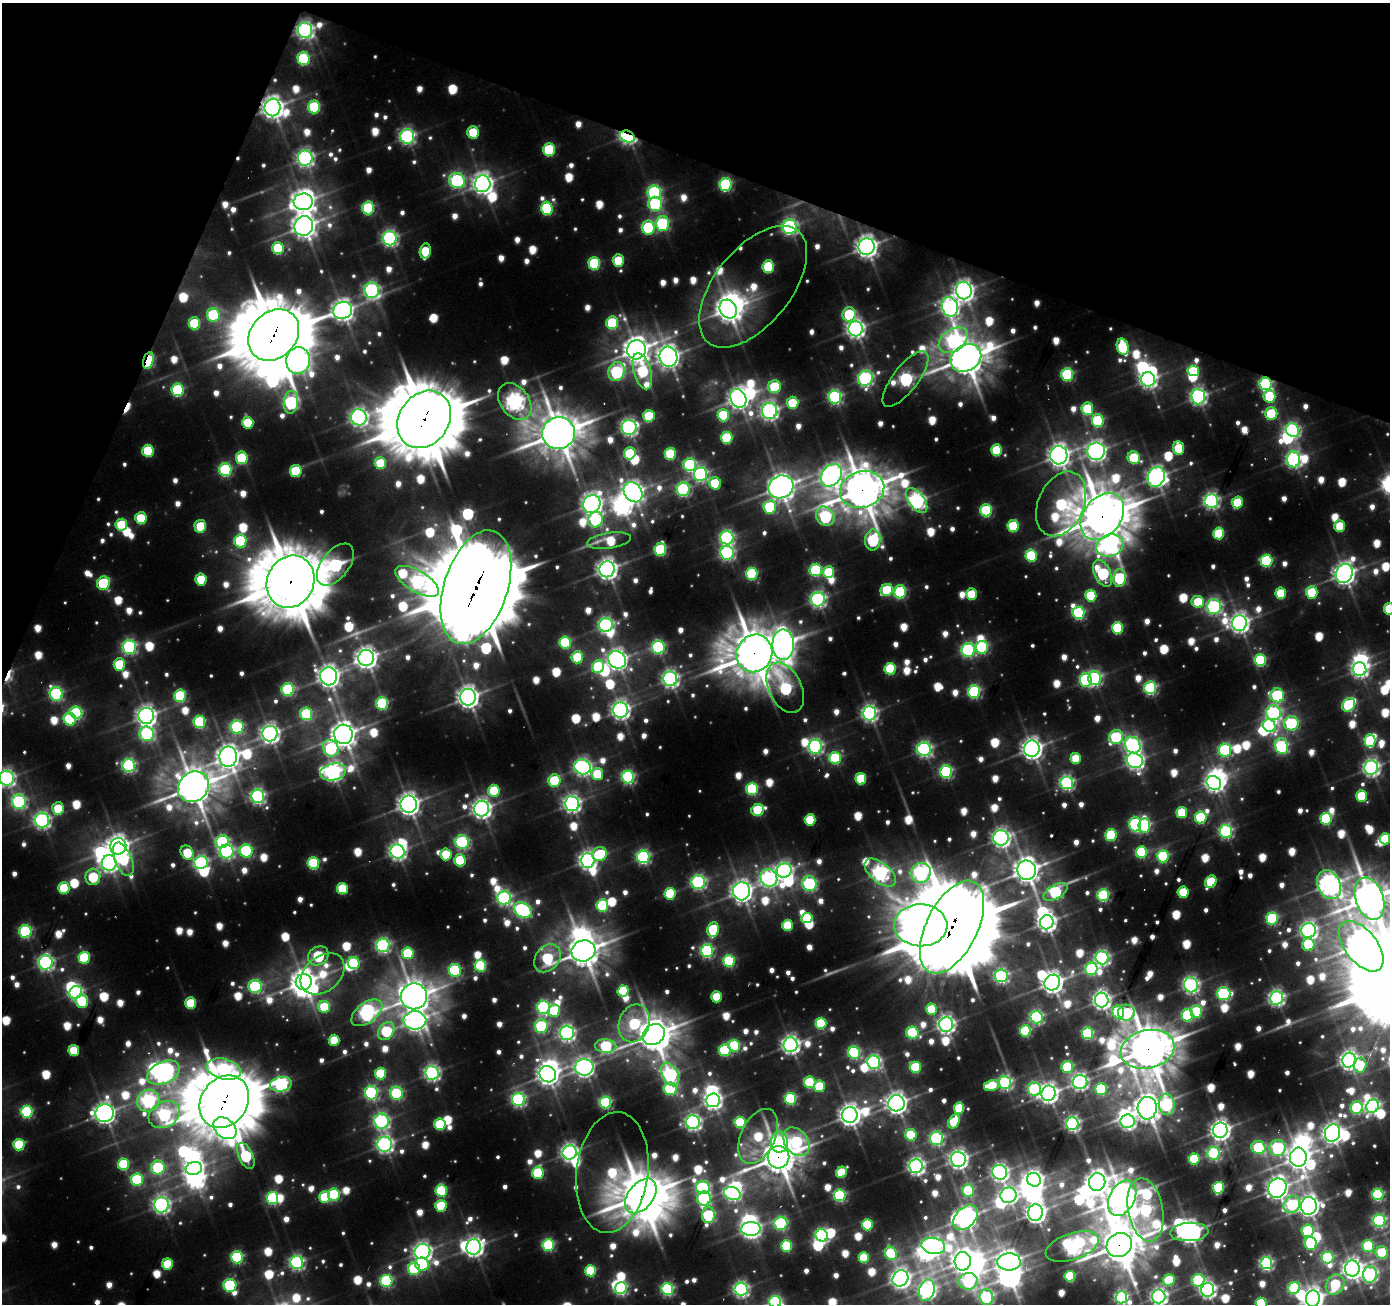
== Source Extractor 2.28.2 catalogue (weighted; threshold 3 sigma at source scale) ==
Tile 2 of 4 x 4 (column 2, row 1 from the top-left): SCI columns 1393-2780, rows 4180-5481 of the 5556 x 5688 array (HDU 1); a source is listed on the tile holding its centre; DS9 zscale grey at full resolution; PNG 1392 x 1306 px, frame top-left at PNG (2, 3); each listed source drawn as its Kron ellipse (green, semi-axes under 4 px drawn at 4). Shown black and unused: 19% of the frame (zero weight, under 3 of 6 exposures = <1% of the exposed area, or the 3 px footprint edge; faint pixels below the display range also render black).
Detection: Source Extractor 2.28.2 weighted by HDU 2 'WHT'; one run over the whole footprint, this tile lists its part. Background 0.0319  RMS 0.011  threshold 0.0451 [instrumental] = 3 sigma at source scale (4.09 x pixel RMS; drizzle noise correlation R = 1.36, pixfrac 0.8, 0.0396/0.0396 arcsec/px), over >= 5 px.
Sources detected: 1271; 23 too faint to see at this stretch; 64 inside a brighter object's white glare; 1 cosmic-ray / hot-pixel residue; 2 long thin detections or spike segments (spike, bleed or trail) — neither listed nor drawn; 14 inside a brighter listed object's ellipse — not listed separately; of the other 1167, all 500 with FLUX_AUTO >= 66.4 (the completeness limit of this list) listed and drawn (667 fainter detections not listed), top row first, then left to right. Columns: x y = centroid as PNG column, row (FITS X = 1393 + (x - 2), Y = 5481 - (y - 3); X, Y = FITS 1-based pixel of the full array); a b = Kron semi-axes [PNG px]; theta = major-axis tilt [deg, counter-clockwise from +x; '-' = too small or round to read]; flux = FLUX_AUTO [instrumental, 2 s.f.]
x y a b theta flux
305 30 8 7 - 650
303 58 6 6 - 180
273 107 9 8 - 1200
314 107 6 6 - 150
473 132 6 5 - 85
407 136 7 7 - 460
627 137 8 5 -24 530
549 150 6 6 - 140
305 158 7 7 - 630
457 180 8 7 - 350
483 184 8 8 - 1000
725 184 6 6 - 240
654 192 7 6 - 290
303 202 9 8 - 1200
655 204 7 7 - 210
368 208 6 6 - 170
547 208 6 6 - 170
662 224 7 6 - 250
304 226 10 9 - 1400
648 227 7 6 - 180
790 227 7 7 - 490
390 238 7 7 - 480
866 247 8 8 - 1200
278 248 6 5 - 110
425 251 7 5 81 66
618 261 6 5 - 75
594 263 6 6 - 150
768 266 6 5 - 130
753 287 72 38 51 120
372 290 8 7 - 470
964 291 9 8 - 940
950 307 10 8 -71 700
728 309 10 8 -57 1600
343 310 9 8 - 1100
849 314 7 6 - 140
213 315 7 6 - 150
194 323 6 6 - 110
612 323 6 6 - 130
855 329 7 7 - 760
274 335 28 23 46 13000
953 340 16 11 35 360
1123 347 8 5 -75 140
636 350 10 9 - 1700
668 357 10 9 - 1200
966 358 16 13 32 3400
148 360 8 5 74 170
298 361 13 12 - 860
616 371 10 8 72 250
642 371 19 8 -74 130
1193 371 6 5 - 120
1067 374 6 6 - 220
865 378 8 7 - 440
905 379 34 12 52 360
1148 379 7 7 - 630
1265 384 6 6 - 310
775 387 6 6 - 110
178 390 6 6 - 200
1269 396 6 6 - 99
835 397 7 6 - 340
1198 397 7 7 - 580
738 398 10 7 -61 990
515 401 20 14 -54 770
291 402 11 7 83 280
792 403 6 6 - 74
1087 409 6 6 - 92
769 411 8 7 - 660
1271 414 6 6 - 110
723 415 6 6 - 130
649 416 6 5 - 96
359 417 8 8 - 660
424 419 30 25 55 15000
1098 421 6 6 - 190
248 423 6 5 - 77
629 427 7 7 - 560
1292 430 7 6 - 370
559 433 16 16 - 4100
727 438 6 5 - 120
1178 448 7 5 -83 76
997 450 6 5 - 100
148 451 6 5 - 110
1096 451 9 8 - 830
630 453 6 5 - 97
670 454 6 5 - 98
1059 455 9 8 - 1100
242 458 6 6 - 110
1134 458 6 6 - 97
1294 459 8 6 87 530
380 463 6 5 - 72
690 465 6 6 - 210
225 470 6 6 - 240
296 471 6 6 - 99
700 474 7 6 - 390
831 475 12 9 52 820
1156 477 10 8 66 950
715 483 6 6 - 96
781 487 13 11 27 1900
683 489 7 6 - 310
862 490 22 18 17 4600
633 492 11 8 -53 1100
917 500 14 8 -54 640
1211 501 7 6 - 500
1237 502 6 5 - 75
592 504 9 8 - 910
1061 504 34 23 66 240
770 507 6 6 - 160
986 510 6 5 - 180
825 516 10 8 -54 260
1102 517 26 18 51 7000
141 518 6 5 - 87
595 519 8 7 - 180
121 525 6 6 - 100
200 526 6 6 - 72
1013 526 6 5 - 100
1340 526 6 5 - 68
1219 533 6 5 - 93
727 538 7 6 - 390
873 540 10 7 85 240
240 541 6 6 - 180
609 541 22 8 8 68
1110 545 14 10 18 450
660 549 6 6 - 190
727 553 7 6 - 390
1031 555 6 5 - 140
1266 561 6 6 - 180
335 565 24 13 52 330
607 569 8 7 - 1000
816 570 6 6 - 180
829 572 6 5 - 100
1102 573 14 8 -64 240
1344 573 10 8 63 1100
752 574 6 5 - 180
1119 578 9 6 86 180
201 579 6 5 - 76
417 581 24 10 -31 460
291 582 27 23 64 12000
103 583 7 6 - 160
476 587 59 32 72 33000
887 590 6 6 - 100
900 592 6 6 - 190
1312 592 6 5 - 100
1281 593 5 5 - 87
971 594 6 5 - 74
1091 596 6 5 - 100
818 599 7 6 - 490
1198 602 6 6 - 82
1214 607 7 7 - 400
1389 609 5 5 - 99
1078 613 6 6 - 240
1239 623 8 7 - 890
606 625 7 6 - 460
1117 628 6 5 - 140
565 642 6 6 - 170
783 645 15 11 90 1300
129 647 7 6 - 380
658 647 6 6 - 270
982 647 6 6 - 200
968 650 7 6 - 350
754 653 19 17 62 5900
577 657 6 5 - 78
366 658 8 8 - 1000
617 660 9 8 - 920
1260 660 6 6 - 170
119 665 6 6 - 100
598 666 6 6 - 140
890 669 6 5 - 130
1359 669 7 6 - 580
329 676 9 8 - 1200
1095 678 7 6 - 370
670 679 7 7 - 580
1086 680 6 6 - 250
785 688 27 16 -64 280
1150 688 6 6 - 290
288 689 6 6 - 220
974 692 6 6 - 250
56 694 7 6 - 310
1277 695 7 7 - 210
180 696 6 6 - 140
468 697 8 8 - 1100
382 703 6 6 - 210
1349 705 7 6 - 230
620 710 8 7 - 790
76 713 6 6 - 210
869 713 7 6 - 530
1274 713 7 7 - 410
306 714 6 6 - 150
146 716 8 8 - 950
70 719 6 6 - 160
199 722 6 6 - 180
1291 723 7 7 - 240
1269 726 6 6 - 270
237 727 7 6 - 240
147 734 7 7 - 320
270 734 8 7 - 850
343 734 10 9 - 1600
1116 737 7 7 - 190
1370 741 6 5 - 130
1133 745 9 7 -54 470
815 746 7 6 - 460
1282 746 8 6 -72 300
331 748 8 7 - 180
924 749 7 6 - 480
1032 749 8 8 - 1100
1225 750 6 6 - 270
228 757 10 9 - 1400
835 758 6 6 - 180
1076 758 5 5 - 68
1135 761 8 7 - 680
129 765 6 6 - 340
582 767 8 7 - 620
1371 768 7 7 - 620
333 772 13 8 12 720
946 772 6 6 - 290
597 774 6 6 - 67
628 777 6 6 - 310
7 778 7 7 - 620
861 779 6 5 - 87
554 781 6 6 - 110
1067 783 6 6 - 410
1214 783 7 6 - 630
193 787 16 14 43 3500
752 789 6 5 - 190
494 791 6 5 - 90
258 796 7 6 - 450
1361 796 6 5 - 86
19 802 7 7 - 340
409 804 8 8 - 1200
572 804 7 7 - 660
58 808 6 6 - 66
482 809 8 7 - 920
758 810 6 6 - 120
1182 812 5 5 - 77
1201 817 6 5 - 170
1326 819 6 5 - 190
42 820 7 7 - 560
810 820 5 5 - 85
1135 824 7 5 -89 210
1144 825 7 6 - 260
1226 831 6 6 - 350
1111 835 6 6 - 130
1001 838 8 7 - 720
1385 839 5 5 - 95
222 842 7 6 - 220
462 842 7 6 - 290
118 846 8 8 - 1200
227 851 7 7 - 360
246 851 6 6 - 220
398 851 7 6 - 620
1141 852 6 5 - 160
187 853 7 6 - 70
446 854 6 5 - 72
600 854 7 6 - 95
1163 856 6 5 - 190
643 857 6 6 - 370
123 859 18 8 -68 100
460 860 6 5 - 110
587 860 7 7 - 670
109 863 8 7 - 680
201 863 7 6 - 350
313 863 6 5 - 170
1027 870 10 9 - 1600
784 871 8 7 - 570
880 873 18 9 -40 590
921 873 10 9 - 460
93 877 8 7 - 93
769 878 9 8 - 530
698 882 7 7 - 410
1211 882 6 5 - 100
809 884 7 7 - 330
1329 885 15 11 -63 1100
64 888 6 5 - 88
342 888 6 5 - 88
742 891 9 8 - 1100
1055 892 13 6 30 220
1183 892 6 5 - 67
670 894 6 5 - 120
1103 895 6 5 - 230
504 898 7 6 - 430
1370 899 22 14 -71 2800
602 905 6 6 - 160
523 910 9 7 -34 400
807 918 6 5 - 72
1272 918 6 5 - 210
1047 922 7 6 - 880
787 925 5 5 - 82
921 925 26 21 -1 640
952 927 50 25 63 30000
713 930 7 5 80 120
25 931 6 6 - 240
1309 931 7 7 - 650
383 945 6 6 - 390
1308 945 6 6 - 97
1361 946 30 16 -51 2400
583 951 12 10 18 2600
707 951 6 6 - 310
408 953 6 5 - 110
318 956 11 9 34 160
84 958 6 5 - 120
547 958 15 11 52 150
1102 958 6 6 - 460
729 961 6 5 - 190
46 962 7 7 - 510
354 963 6 5 - 160
480 966 6 5 - 150
1091 969 6 6 - 180
455 970 6 6 - 220
323 974 25 17 40 70
1001 976 6 6 - 390
304 982 8 8 - 1600
1052 983 8 7 - 1100
1191 985 7 7 - 540
255 987 6 6 - 280
623 991 5 5 - 120
76 992 7 6 - 380
1223 994 7 6 - 260
414 996 13 13 - 2800
716 997 5 5 - 69
1276 998 7 6 - 520
1102 1000 7 7 - 720
82 1001 7 6 - 80
191 1003 6 5 - 93
324 1007 6 6 - 76
544 1007 7 6 - 310
931 1009 6 5 - 77
554 1011 6 6 - 100
1118 1012 7 5 -75 290
1196 1012 6 5 - 130
367 1013 18 10 36 510
1126 1013 8 8 - 130
1187 1015 6 6 - 170
1036 1017 6 6 - 300
415 1020 11 9 0 990
634 1023 19 15 71 180
821 1023 5 5 - 130
946 1024 7 7 - 730
541 1026 7 6 - 220
386 1031 10 7 53 150
1025 1031 5 5 - 160
567 1033 7 7 - 540
912 1033 6 6 - 160
1088 1033 6 5 - 190
654 1035 12 10 37 2800
334 1040 5 5 - 68
790 1045 7 7 - 800
606 1046 10 6 -4 190
734 1046 6 5 - 160
1147 1049 27 19 13 5400
74 1050 5 5 - 75
725 1050 6 6 - 190
854 1053 6 6 - 270
1349 1060 7 6 - 820
874 1062 7 6 - 410
1360 1065 7 6 - 78
584 1067 9 8 - 790
915 1067 6 5 - 130
1067 1067 6 6 - 140
224 1069 17 10 -13 230
163 1073 17 10 25 880
432 1073 7 6 - 520
380 1074 6 5 - 95
548 1074 9 7 -44 1100
670 1074 13 7 -62 440
810 1082 6 5 - 130
1005 1082 6 6 - 370
1080 1082 7 7 - 560
281 1084 11 7 11 390
991 1085 7 5 12 69
820 1086 6 5 - 79
670 1089 6 6 - 180
1035 1089 6 6 - 270
1101 1089 6 5 - 160
371 1093 7 6 - 320
396 1093 6 6 - 210
1048 1093 8 7 - 830
518 1099 6 6 - 370
791 1099 6 5 - 220
713 1100 7 7 - 710
148 1101 11 10 - 450
224 1102 28 23 53 12000
605 1102 6 6 - 240
896 1103 8 8 - 1200
1167 1104 11 8 -83 190
1372 1106 7 6 - 480
959 1108 6 5 - 95
1147 1108 11 9 85 2000
1357 1108 6 6 - 210
27 1112 6 6 - 210
105 1113 9 9 - 1000
164 1115 16 12 28 380
850 1115 8 8 - 1100
382 1121 7 7 - 470
954 1121 7 5 62 79
1127 1121 7 6 - 440
693 1122 7 7 - 560
740 1122 5 5 - 140
440 1124 6 5 - 110
1072 1124 6 6 - 470
225 1128 13 9 -39 430
1220 1130 7 7 - 930
1332 1133 9 7 65 900
911 1135 6 5 - 110
758 1136 29 17 65 96
936 1138 6 6 - 340
779 1142 10 8 -89 170
796 1142 16 11 -52 180
385 1144 7 7 - 580
19 1145 6 5 - 100
1258 1148 7 6 - 160
1278 1148 8 8 - 240
570 1152 7 7 - 680
1214 1153 6 6 - 290
246 1156 14 7 -65 180
778 1157 11 11 - 3200
1298 1157 9 8 - 1300
958 1159 7 7 - 800
1194 1159 5 5 - 140
123 1164 6 5 - 150
916 1166 7 7 - 620
158 1167 7 7 - 160
194 1168 8 6 14 790
612 1172 61 36 83 190
841 1172 6 5 - 78
1000 1172 8 7 - 620
538 1173 6 5 - 130
137 1179 6 6 - 180
1034 1180 7 6 - 740
1097 1182 9 8 - 1400
703 1188 7 6 - 300
1218 1188 6 5 - 170
1277 1188 10 9 - 1200
441 1190 6 6 - 140
968 1190 6 6 - 130
732 1193 8 6 -19 330
1378 1194 6 5 - 190
334 1195 6 5 - 180
840 1195 6 5 - 240
1008 1195 8 7 - 490
641 1196 20 12 52 5000
325 1197 6 5 - 85
273 1198 6 5 - 250
1122 1198 19 12 62 2700
704 1199 7 6 - 220
1292 1204 9 7 52 190
161 1205 8 7 - 640
441 1206 6 5 - 100
1309 1206 9 8 - 990
1146 1210 32 17 -79 420
1035 1213 8 7 - 1000
708 1215 8 6 88 190
966 1218 14 9 45 1300
1379 1221 6 6 - 310
781 1223 6 6 - 220
867 1225 5 5 - 120
751 1229 10 7 2 910
1308 1231 6 6 - 160
1189 1232 19 9 4 1300
822 1235 6 6 - 320
1311 1243 7 6 - 160
548 1245 6 6 - 200
1119 1245 13 11 33 3600
786 1246 6 5 - 120
933 1246 12 8 -11 730
1072 1246 28 13 18 620
1368 1246 6 5 - 120
474 1247 8 7 - 840
422 1252 8 7 - 780
1382 1252 6 6 - 72
891 1253 7 5 -65 140
237 1257 6 6 - 220
864 1258 5 5 - 88
1328 1258 6 6 - 180
963 1261 9 8 - 1200
297 1262 6 6 - 430
1009 1262 12 8 1 1400
1266 1263 6 6 - 360
167 1264 5 5 - 79
422 1264 7 6 - 89
414 1269 6 6 - 150
1352 1269 8 7 - 1000
591 1271 5 5 - 110
1370 1274 8 7 - 390
1070 1276 5 5 - 110
900 1278 8 7 - 970
1169 1280 6 5 - 120
1198 1280 6 6 - 150
386 1281 6 6 - 230
968 1281 9 8 - 250
1335 1284 11 8 58 110
230 1285 6 6 - 170
621 1288 6 5 - 280
1294 1288 6 5 - 190
667 1289 6 6 - 290
741 1289 6 6 - 490
927 1290 11 7 73 660
1208 1290 7 6 - 620
1159 1296 7 6 - 610
986 1297 8 6 -88 310
1121 1297 6 6 - 310
1313 1299 8 7 - 1100
775 1302 6 6 - 240
1261 1303 5 5 - 140
Overlapping masked pixels (flux is a lower limit): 18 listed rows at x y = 305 30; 273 107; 627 137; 274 335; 148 360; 1265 384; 424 419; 862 490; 1102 517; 291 582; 476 587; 754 653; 952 927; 1147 1049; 224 1102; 778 1157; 641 1196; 1119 1245
Isophote crosses this tile's border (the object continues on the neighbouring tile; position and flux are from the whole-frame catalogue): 10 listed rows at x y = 1389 609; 7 778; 1385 839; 1370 899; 1159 1296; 986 1297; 1121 1297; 1313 1299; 775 1302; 1261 1303